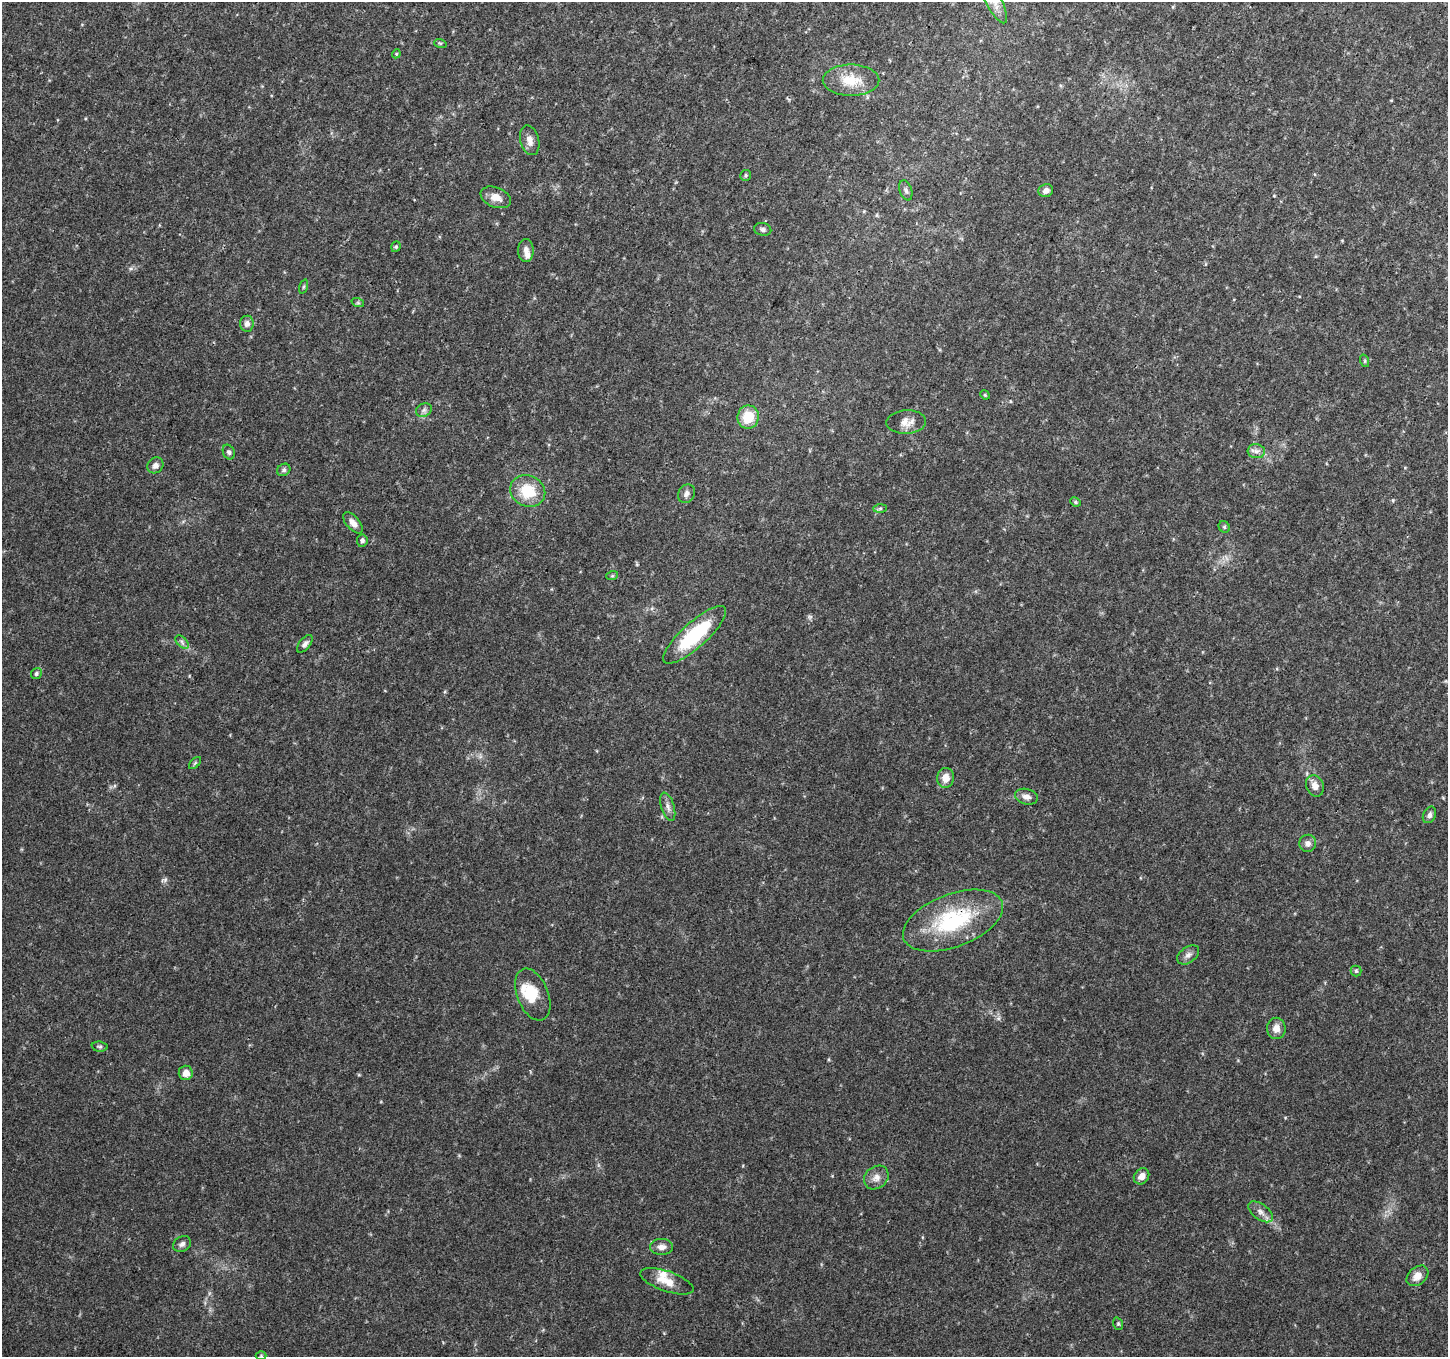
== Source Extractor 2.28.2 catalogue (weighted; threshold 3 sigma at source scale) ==
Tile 10 of 4 x 4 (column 2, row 3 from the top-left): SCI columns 1451-2896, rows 1560-2914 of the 5800 x 5892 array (HDU 1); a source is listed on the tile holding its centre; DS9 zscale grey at full resolution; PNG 1450 x 1359 px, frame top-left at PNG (2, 2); each listed source drawn as its Kron ellipse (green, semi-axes under 4 px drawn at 4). Shown black and unused: <1% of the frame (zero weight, under 3 of 4 exposures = <1% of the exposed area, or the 3 px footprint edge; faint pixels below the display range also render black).
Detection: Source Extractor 2.28.2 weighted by HDU 2 'WHT'; one run over the whole footprint, this tile lists its part. Background 0.0318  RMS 0.0035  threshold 0.0159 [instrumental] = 3 sigma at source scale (4.5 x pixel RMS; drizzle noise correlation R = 1.50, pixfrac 1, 0.0396/0.0396 arcsec/px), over >= 5 px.
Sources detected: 62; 1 inside a brighter object's white glare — neither listed nor drawn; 2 inside a brighter listed object's ellipse — not listed separately; the other 59 listed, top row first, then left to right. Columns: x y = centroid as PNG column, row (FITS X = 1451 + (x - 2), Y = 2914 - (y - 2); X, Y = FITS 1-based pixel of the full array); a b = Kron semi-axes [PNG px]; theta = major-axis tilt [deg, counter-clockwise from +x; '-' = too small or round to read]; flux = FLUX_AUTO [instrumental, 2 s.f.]
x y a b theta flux
994 2 23 7 -63 3.2
440 43 6 4 -18 0.46
396 54 4 3 - 0.32
851 80 28 15 0 8.5
530 140 15 9 -75 2.5
746 175 5 5 - 0.58
906 190 10 6 -71 1
1046 191 7 6 - 1.6
496 197 16 10 -22 3.3
763 229 8 6 -13 1
396 247 5 4 - 0.54
526 250 11 7 -90 2
304 287 7 3 71 0.5
358 303 6 4 -18 0.48
247 324 8 7 - 1.4
1365 361 6 4 -72 0.47
985 395 5 4 - 0.42
424 410 8 6 28 1.1
748 417 12 10 81 8.7
906 422 20 12 2 3.7
1256 451 9 7 -5 1.5
229 452 7 5 -67 0.9
155 465 8 7 - 1.6
284 470 7 6 - 0.84
528 491 18 15 -27 11
686 494 10 8 61 1.5
1075 502 5 4 - 0.49
880 508 7 4 2 0.59
353 523 13 6 -49 2.3
1224 527 6 5 - 0.61
362 541 6 5 - 1.1
612 576 6 4 18 0.45
695 635 41 12 42 25
182 642 8 4 -47 0.92
305 644 10 5 51 1.2
36 673 6 5 - 0.69
195 763 7 4 45 0.54
946 778 10 8 83 3.4
1315 786 11 8 -66 2.5
1026 797 11 7 -15 1.9
668 807 14 6 -73 1.8
1429 815 8 6 64 1.2
1308 843 8 8 - 1.8
953 921 53 26 21 33
1188 955 12 7 35 1.7
1356 971 5 5 - 0.55
533 995 27 15 -68 9.3
1276 1028 10 9 - 2.7
100 1047 8 5 -5 0.69
186 1073 7 7 - 2.6
1141 1176 9 7 51 2.3
876 1177 13 11 40 2.5
1260 1212 14 7 -37 2.1
182 1244 9 7 30 1.3
662 1247 11 8 1 2
1417 1276 12 8 40 2.9
667 1281 28 10 -19 5.1
1118 1324 6 5 - 0.51
261 1356 5 3 - 0.33
Overlapping masked pixels (flux is a lower limit): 1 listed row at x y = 953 921
Isophote crosses this tile's border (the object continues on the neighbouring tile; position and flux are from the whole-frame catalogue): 1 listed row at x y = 994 2